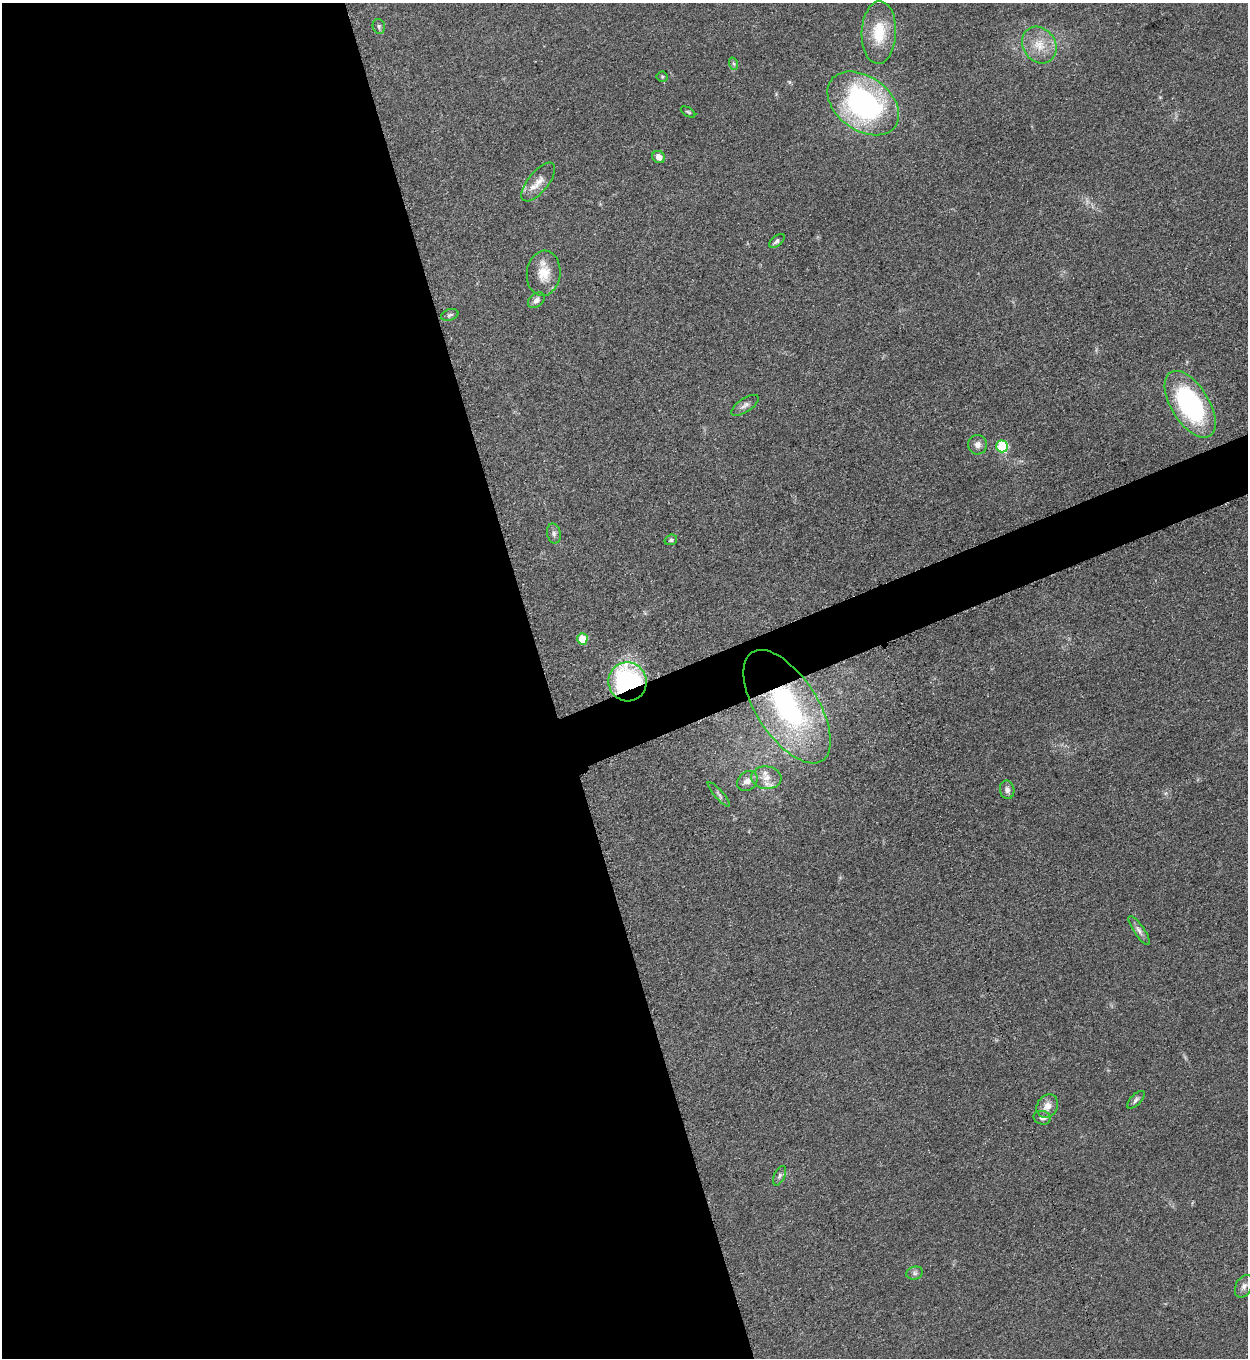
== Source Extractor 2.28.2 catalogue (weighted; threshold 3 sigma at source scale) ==
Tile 9 of 4 x 4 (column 1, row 3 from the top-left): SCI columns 286-1531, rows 1366-2721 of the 5427 x 5440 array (HDU 1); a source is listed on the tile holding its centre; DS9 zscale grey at full resolution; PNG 1250 x 1360 px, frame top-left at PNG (2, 3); each listed source drawn as its Kron ellipse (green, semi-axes under 4 px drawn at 4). Shown black and unused: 46% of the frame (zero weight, under 3 of 5 exposures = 1% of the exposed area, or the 3 px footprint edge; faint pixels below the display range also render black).
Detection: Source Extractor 2.28.2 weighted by HDU 2 'WHT'; one run over the whole footprint, this tile lists its part. Background 0.063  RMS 0.0057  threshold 0.0256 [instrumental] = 3 sigma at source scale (4.5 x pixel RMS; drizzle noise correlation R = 1.50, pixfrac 1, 0.05/0.05 arcsec/px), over >= 5 px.
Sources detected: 33; all 33 listed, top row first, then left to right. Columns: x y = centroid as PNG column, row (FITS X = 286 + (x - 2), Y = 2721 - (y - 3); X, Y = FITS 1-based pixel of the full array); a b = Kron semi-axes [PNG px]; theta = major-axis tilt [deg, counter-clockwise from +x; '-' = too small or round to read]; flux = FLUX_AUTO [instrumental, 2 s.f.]
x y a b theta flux
379 26 7 6 - 1.3
879 32 31 17 88 20
1039 45 19 16 -55 12
734 64 6 4 -71 1.1
662 77 5 5 - 0.74
863 103 40 27 -36 120
688 112 8 3 -32 0.74
659 157 6 6 - 4.1
538 182 23 10 51 6.7
777 241 9 5 40 1.6
544 273 22 17 84 11
536 300 9 6 40 2.4
450 315 9 5 19 1.5
1190 404 37 19 -58 91
745 405 16 6 34 2.6
978 445 10 9 - 3.3
1002 446 6 6 - 38
554 533 10 6 -78 2
671 540 6 5 - 1.1
582 639 5 5 - 13
627 682 19 19 - 97
787 707 64 30 -57 100
766 778 15 11 -5 6.6
747 781 11 9 43 4.3
1007 790 9 7 -78 2.4
719 794 16 3 -49 1.5
1139 930 17 5 -55 2.7
1136 1100 11 5 46 1.7
1047 1106 12 10 56 5.1
1042 1118 9 7 -16 2.4
780 1176 10 5 66 1.7
915 1273 8 6 15 1.7
1244 1286 12 8 63 2.5
Overlapping masked pixels (flux is a lower limit): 2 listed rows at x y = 627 682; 787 707